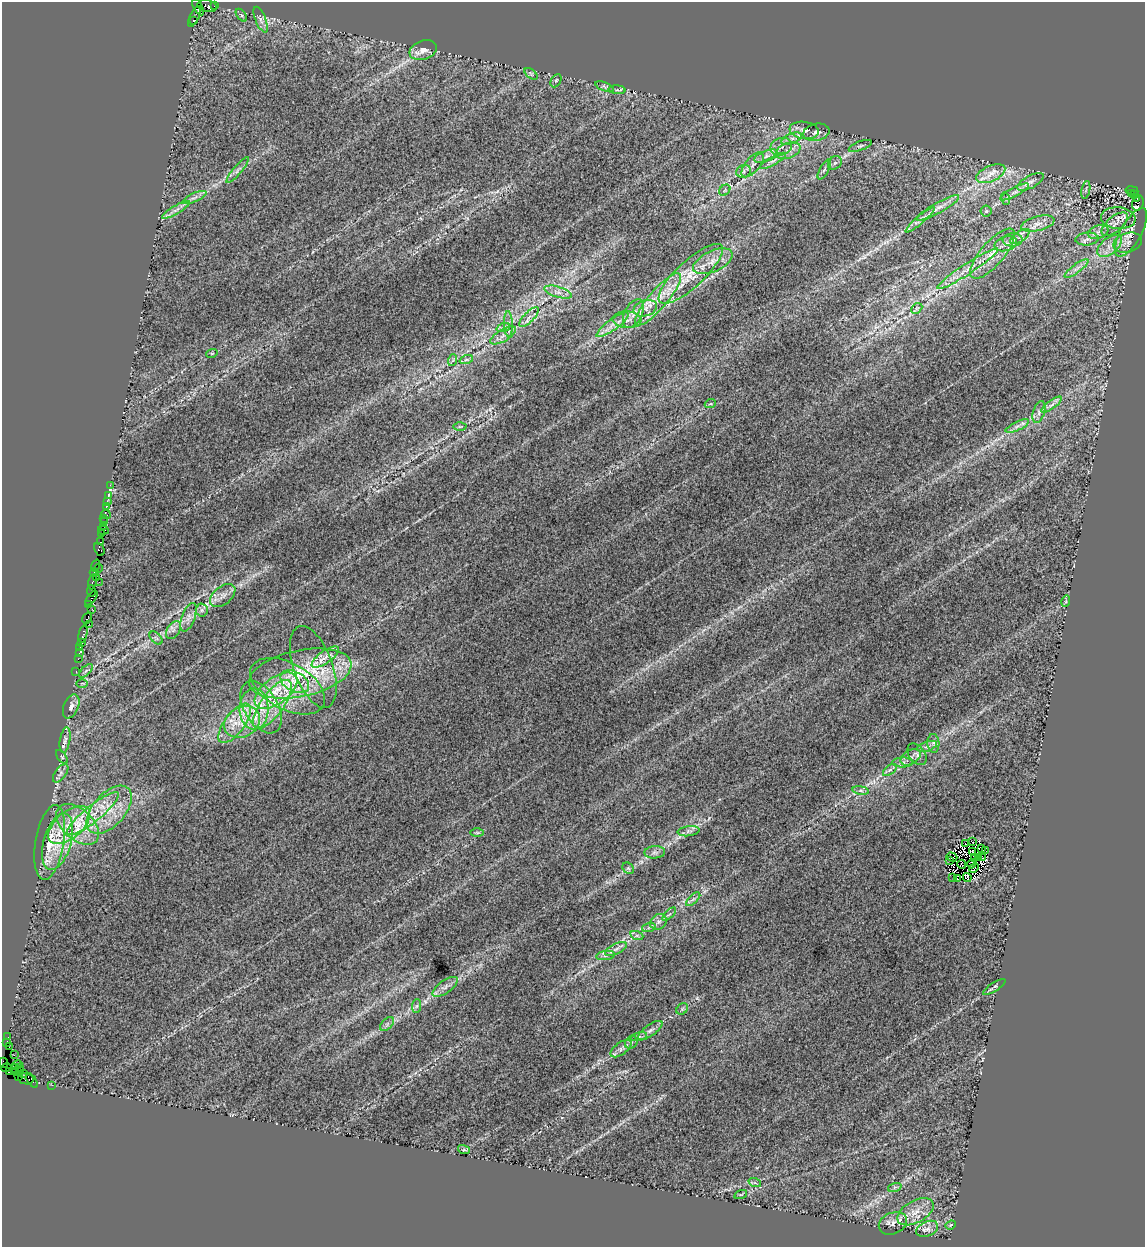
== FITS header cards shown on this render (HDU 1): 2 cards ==
NAXIS1  =                 1143
NAXIS2  =                 1245

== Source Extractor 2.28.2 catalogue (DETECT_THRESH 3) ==
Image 1143 x 1245 px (HDU 1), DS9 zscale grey, 1 PNG px = 1 image px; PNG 1147 x 1249 px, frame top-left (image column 1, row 1245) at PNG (2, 2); each listed source drawn as its Kron ellipse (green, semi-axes under 4 px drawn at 4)
Background 1.67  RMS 0.064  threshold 0.192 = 3 sigma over >= 5 px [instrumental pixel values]
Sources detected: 207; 5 with non-positive FLUX_AUTO (blend fragments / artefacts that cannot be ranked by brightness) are neither listed nor drawn; the other 202 listed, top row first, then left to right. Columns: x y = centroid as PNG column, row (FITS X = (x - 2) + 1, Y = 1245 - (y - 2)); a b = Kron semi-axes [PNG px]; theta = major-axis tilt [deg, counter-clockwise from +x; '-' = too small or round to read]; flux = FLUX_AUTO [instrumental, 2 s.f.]
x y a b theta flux
207 6 10 6 -12 700
215 6 3 2 - 69
198 7 9 3 -61 290
241 15 7 4 -52 6.1
194 17 11 4 66 270
261 20 14 5 -68 20
193 21 3 3 - 1700
423 50 14 9 19 34
531 74 7 4 -37 7.2
556 81 7 5 62 7.9
604 87 10 3 -21 7.6
617 90 8 3 -5 7.4
804 130 15 8 -8 34
816 132 13 8 13 24
792 139 11 5 22 21
860 146 12 4 20 13
781 147 11 8 21 29
788 151 13 7 22 31
766 156 12 5 21 20
773 161 14 4 29 19
835 163 7 6 - 13
753 165 15 7 50 30
824 169 11 4 62 12
238 170 17 4 50 18
744 171 7 6 - 14
991 174 15 8 24 43
1030 182 15 6 29 20
725 190 6 4 48 8.2
1086 190 9 2 79 6.2
1132 191 6 3 -9 280
1015 192 16 4 28 21
1131 194 3 2 - 160
1135 194 3 2 - 73
194 197 13 4 23 17
1006 199 6 4 -71 5.5
1137 199 3 2 - 180
1138 203 7 5 72 410
938 208 24 5 29 35
176 210 16 4 31 23
986 211 5 5 - 6.8
1118 218 17 11 -5 47
920 220 19 4 40 25
1038 223 17 7 14 33
1115 224 16 7 41 35
1098 232 10 6 20 24
1131 232 27 10 61 57
1020 237 11 5 34 17
1087 239 12 6 5 25
1013 240 10 6 2 17
1128 243 15 9 16 34
1006 244 11 7 16 26
1109 246 14 8 39 44
992 254 31 11 49 82
713 261 21 10 25 59
968 269 36 5 33 56
1076 269 14 3 36 18
691 274 42 13 43 160
558 292 14 5 -16 25
658 299 33 9 49 100
645 308 12 8 17 34
917 308 6 4 44 7.2
633 313 15 9 63 43
529 317 13 5 46 20
627 320 14 8 -3 43
508 324 13 4 -87 17
612 325 19 5 36 41
503 328 7 4 19 11
503 335 14 6 31 25
212 353 6 3 18 5
453 360 6 3 71 5.2
466 360 7 4 19 9.6
710 404 5 3 - 5.1
1052 405 12 3 36 17
1039 412 11 5 73 18
460 426 6 4 0 7.9
1017 426 12 4 25 19
110 485 2 2 - 28
108 496 3 2 - 65
107 502 3 3 - 54
106 506 4 3 - 210
106 514 5 2 - 46
104 518 2 2 - 45
104 522 2 2 - 59
103 526 3 2 - 110
103 530 5 3 - 270
101 533 3 3 - 140
100 542 3 2 - 98
99 549 7 4 -64 380
95 566 6 3 69 380
98 568 4 3 - 210
94 573 4 2 - 75
96 578 3 2 - 18
92 582 8 3 78 510
99 582 2 2 - 24
91 591 6 3 -80 230
223 595 15 9 39 34
91 598 8 4 52 460
1066 601 6 3 73 5.1
89 605 4 3 - 170
92 609 2 2 - 30
202 610 6 6 - 13
188 617 15 6 70 26
87 618 6 3 61 120
89 624 2 2 - 33
173 630 10 6 54 17
83 634 9 3 78 310
156 638 8 4 -45 10
81 643 3 2 - 150
80 647 2 2 - 71
79 653 3 2 - 52
325 657 16 6 35 34
78 659 2 2 - 56
313 667 43 19 -70 170
76 671 2 2 - 41
86 671 8 3 45 9
300 673 52 23 12 350
295 682 15 10 -28 45
82 683 5 3 - 4.5
288 686 41 23 -29 250
276 691 25 13 36 140
272 704 29 11 54 140
71 706 13 7 68 22
261 707 28 17 -59 160
254 709 20 14 90 120
242 722 19 15 29 110
235 723 23 10 53 88
65 740 13 5 80 18
933 743 9 6 -86 16
927 746 10 4 19 16
917 754 12 8 -52 20
62 757 8 4 -55 6.9
911 757 11 7 32 23
903 762 10 5 1 18
890 770 8 4 36 11
61 773 11 5 54 15
861 790 8 4 -9 11
109 810 29 16 48 160
93 814 32 8 39 110
78 824 25 15 -42 150
69 825 25 13 40 150
688 831 11 5 7 12
477 833 6 4 0 7.3
50 842 38 14 80 130
58 842 29 14 74 160
973 842 3 2 - 3.1
966 844 3 3 - 6
981 848 2 2 - 1.3
985 850 2 2 - 3.4
655 852 10 6 3 17
972 852 3 2 - 4
952 857 5 2 - 1.5
979 857 3 2 - 3.5
974 858 3 2 - 4.5
983 858 3 2 - 3.4
950 860 2 2 - 2.5
962 864 4 2 - 11
972 864 5 2 - 6
628 868 6 5 - 8
974 868 5 2 - 7.3
953 877 3 2 - 3.5
967 877 4 2 - 5.2
957 879 3 2 - 1.7
693 899 9 3 44 10
669 914 8 3 44 7.8
658 922 9 7 37 18
649 927 7 4 19 8.8
637 936 7 4 -19 8.4
616 949 12 5 26 19
605 956 9 4 8 13
445 987 15 6 35 26
994 987 13 3 33 10
417 1006 7 4 88 10
682 1009 6 5 - 9.3
387 1024 8 5 46 12
650 1030 14 5 35 21
8 1037 2 2 - 28
639 1037 8 3 13 8.6
631 1042 7 5 44 9
7 1043 4 2 - 120
9 1047 2 2 - 49
621 1049 12 6 36 20
14 1055 2 2 - 65
4 1063 5 4 - 110
17 1065 6 2 30 120
20 1067 3 2 - 93
6 1068 5 3 - 63
15 1069 4 3 - 110
18 1071 7 4 17 200
9 1072 4 2 - 52
23 1073 3 2 - 58
19 1076 3 3 - 85
26 1079 7 5 -10 530
32 1080 8 3 -56 240
52 1085 2 2 - 37
464 1150 6 4 -17 7.1
755 1183 6 4 -19 6.2
895 1187 7 4 19 9.4
741 1194 6 4 19 5.2
916 1212 20 11 29 64
893 1223 14 10 23 34
951 1225 5 4 - 5.3
927 1229 11 7 23 25
At the frame edge (FLAGS 8, measured only in part): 1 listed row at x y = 4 1063
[5 non-positive-flux detections neither listed nor drawn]